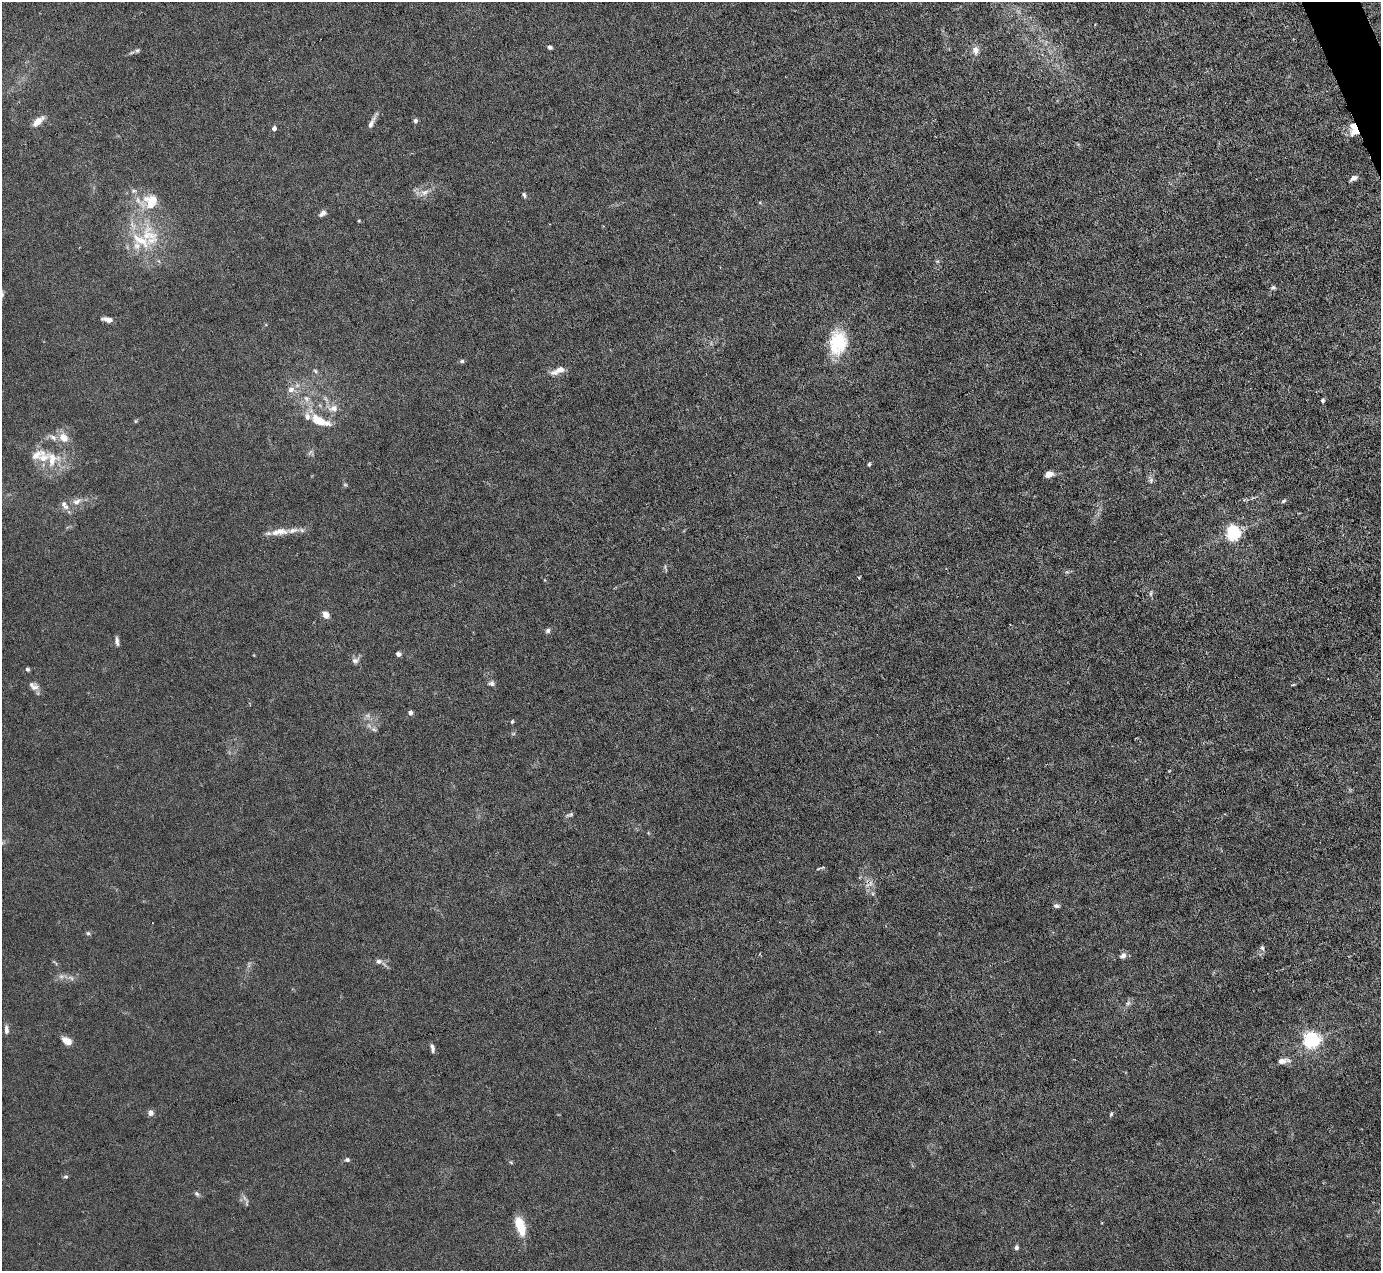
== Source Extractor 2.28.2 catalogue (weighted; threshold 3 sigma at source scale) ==
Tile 10 of 4 x 4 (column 2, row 3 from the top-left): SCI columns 1380-2758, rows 1547-2815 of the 5516 x 5500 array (HDU 1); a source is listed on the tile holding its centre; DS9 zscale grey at full resolution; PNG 1383 x 1273 px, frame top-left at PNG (2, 2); no overlay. Shown black and unused: <1% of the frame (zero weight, under 3 of 6 exposures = <1% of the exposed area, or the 3 px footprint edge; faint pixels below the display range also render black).
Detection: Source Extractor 2.28.2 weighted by HDU 2 'WHT'; one run over the whole footprint, this tile lists its part. Background 0.0209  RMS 0.0027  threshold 0.0112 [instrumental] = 3 sigma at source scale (4.09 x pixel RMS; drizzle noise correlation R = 1.36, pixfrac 0.8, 0.05/0.05 arcsec/px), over >= 5 px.
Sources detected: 93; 3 too faint to see at this stretch — not listed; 11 inside a brighter listed object's ellipse — not listed separately; the other 79 listed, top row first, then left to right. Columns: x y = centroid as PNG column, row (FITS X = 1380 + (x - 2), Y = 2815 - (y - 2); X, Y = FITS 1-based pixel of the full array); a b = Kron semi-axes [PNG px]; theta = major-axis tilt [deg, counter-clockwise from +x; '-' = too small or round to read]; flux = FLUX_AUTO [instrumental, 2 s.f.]
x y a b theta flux
550 47 6 5 - 0.53
137 50 7 6 - 0.55
975 50 11 8 -85 1.7
38 121 16 7 41 2.4
415 121 6 5 - 0.67
372 122 21 4 63 1.4
274 128 4 4 - 1.1
1356 130 13 7 37 3.5
1354 178 9 5 28 1.1
425 192 12 7 23 1.7
524 195 6 4 -72 0.54
151 202 22 19 -86 6.9
323 213 9 5 36 1.1
359 221 4 3 - 0.26
149 235 31 23 -52 12
937 261 6 4 -17 0.32
1273 287 8 5 20 0.52
107 319 13 5 -9 1.4
838 343 30 20 82 11
462 361 6 5 - 0.49
560 370 10 7 5 1.7
315 371 6 5 - 0.42
291 389 9 7 6 1.4
306 399 10 8 -63 1.6
1323 400 5 5 - 0.47
333 408 13 10 21 2
318 420 21 11 -29 5
135 421 6 4 90 0.27
64 438 11 9 -50 3
52 459 22 18 79 7
869 464 6 4 68 0.33
1049 474 10 7 15 1.5
1151 480 7 6 - 0.69
345 485 6 4 -1 0.33
77 501 13 8 31 1.8
1284 501 6 4 27 0.42
64 505 15 7 -54 1.4
279 532 25 9 7 3.5
1233 533 6 6 - 69
665 568 12 2 -73 0.33
859 578 4 3 - 0.3
1151 594 8 4 82 0.47
326 615 9 7 -66 1.5
548 631 7 6 - 0.59
117 641 11 5 -82 0.88
398 654 6 5 - 0.7
355 660 11 8 14 1
27 669 5 4 - 0.47
492 683 9 7 -6 0.78
1293 685 5 3 - 0.28
34 687 11 8 28 1.2
410 713 5 5 - 0.83
512 721 5 4 - 0.31
374 729 9 5 -21 0.66
570 815 10 4 21 0.55
818 869 5 3 - 0.35
1056 906 7 5 -11 0.68
88 933 5 5 - 0.43
1262 948 8 5 -68 0.55
1123 956 8 7 - 1.1
379 961 8 7 - 0.94
61 976 9 6 7 0.95
1128 1003 8 4 45 0.67
6 1029 11 5 -87 1.1
879 1031 5 3 - 0.22
1311 1040 6 6 - 95
67 1041 10 6 -32 2.6
432 1048 11 4 -81 0.86
1282 1061 10 6 10 1.6
151 1113 8 7 - 0.91
1111 1114 6 4 78 0.37
347 1160 6 5 - 0.6
511 1162 5 5 - 0.29
66 1177 7 4 -5 0.4
197 1194 7 6 - 0.56
247 1203 11 4 88 0.51
1102 1223 2 2 - 0.2
520 1225 18 7 -71 8.5
1016 1247 6 5 - 0.61
Overlapping masked pixels (flux is a lower limit): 1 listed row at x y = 1356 130